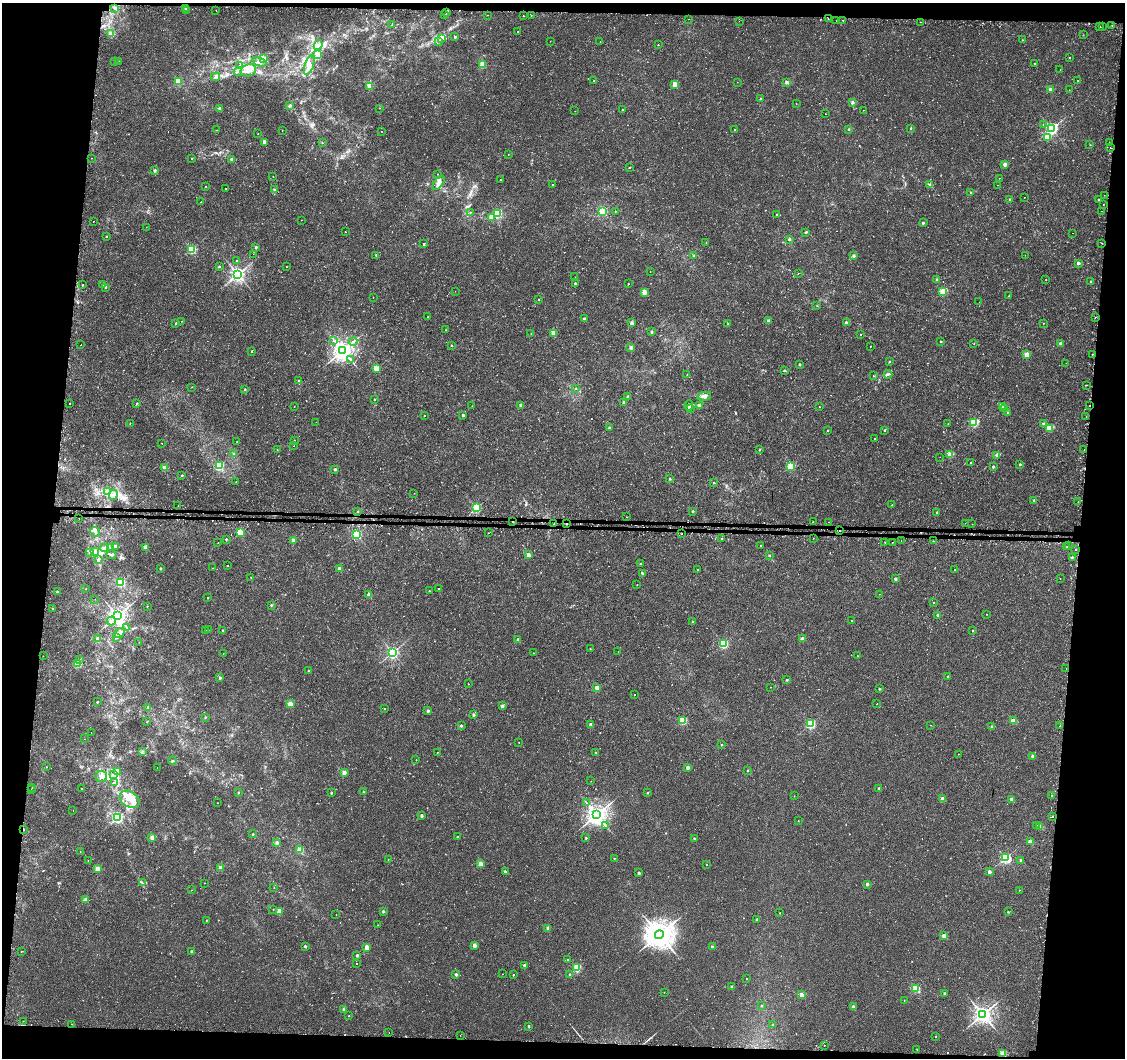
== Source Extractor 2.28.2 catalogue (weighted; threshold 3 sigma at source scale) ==
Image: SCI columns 24-4515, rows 256-4478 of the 4548 x 4787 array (HDU 1 of 3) = the unmasked area's bounding box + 8 px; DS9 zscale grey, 4 x 4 block average (1 PNG px = mean of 4 x 4 image px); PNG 1127 x 1060 px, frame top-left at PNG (2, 3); each listed source drawn as its Kron ellipse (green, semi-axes under 4 px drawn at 4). Shown black and unused: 12% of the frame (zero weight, under 2 of 3 exposures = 3% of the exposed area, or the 3 px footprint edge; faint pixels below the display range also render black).
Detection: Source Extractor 2.28.2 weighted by HDU 2 'WHT'. Background 0.00318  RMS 0.0028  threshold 0.0124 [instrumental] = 3 sigma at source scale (4.5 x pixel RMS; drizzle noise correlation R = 1.50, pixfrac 1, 0.0396/0.0396 arcsec/px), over >= 5 px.
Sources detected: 725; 7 too faint to see at this stretch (4 x 4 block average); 1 inside a brighter object's white glare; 33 cosmic-ray / hot-pixel residue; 2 long thin detections or spike segments (spike, bleed or trail) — neither listed nor drawn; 5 coinciding with a brighter row at this scale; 8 inside a brighter listed object's ellipse — not listed separately; of the other 669, all 500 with FLUX_AUTO >= 0.533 (the completeness limit of this list) listed and drawn (169 fainter detections not listed), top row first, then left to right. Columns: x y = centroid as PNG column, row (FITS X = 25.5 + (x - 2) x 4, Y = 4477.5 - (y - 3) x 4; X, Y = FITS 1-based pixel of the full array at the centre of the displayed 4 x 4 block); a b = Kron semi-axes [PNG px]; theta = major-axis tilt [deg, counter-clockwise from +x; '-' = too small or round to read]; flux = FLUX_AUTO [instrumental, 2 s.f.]
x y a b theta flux
115 8 2 2 - 10
186 8 2 2 - 13
216 10 2 2 - 1.1
186 11 2 2 - 2
446 13 2 2 - 2.1
445 15 2 2 - 2.6
487 15 2 2 - 0.75
523 16 2 2 - 6.2
531 16 2 2 - 0.88
689 19 2 2 - 13
828 19 2 2 - 3.2
836 20 2 2 - 2.9
843 20 2 2 - 2.8
739 21 2 2 - 0.74
920 22 2 2 - 0.55
392 24 4 2 - 1
1112 25 2 2 - 1.9
1100 27 2 2 - 0.63
1102 27 2 2 - 0.79
518 32 2 2 - 1
111 34 2 2 - 44
1083 35 2 2 - 1.2
455 37 2 2 - 6.2
441 39 4 2 - 2.8
1023 40 2 2 - 0.82
439 41 3 2 - 1.7
550 41 2 2 - 0.6
600 42 2 2 - 0.56
318 45 5 2 - 4.1
658 45 2 2 - 1.5
318 54 2 2 - 56
264 58 2 2 - 1.3
1069 58 2 2 - 1
114 61 2 2 - 3.9
119 61 2 2 - 1
260 62 7 3 -23 5.3
1035 63 2 2 - 2
240 65 3 2 - 2
309 65 10 4 71 9.9
483 65 2 2 - 70
248 70 8 6 18 11
1060 70 2 2 - 0.61
238 71 4 2 - 1.9
216 77 4 2 - 2.6
1078 80 2 2 - 0.57
178 81 2 2 - 69
594 81 2 2 - 1.3
737 82 2 2 - 0.57
787 82 2 2 - 16
675 84 2 2 - 34
370 86 2 2 - 64
1051 89 2 2 - 19
1069 90 2 2 - 0.66
760 99 2 2 - 4.7
852 102 2 2 - 12
796 104 2 2 - 0.72
289 106 4 3 - 2.2
220 108 2 2 - 15
380 108 2 2 - 0.67
622 109 2 2 - 2.4
863 110 2 2 - 0.57
575 111 2 2 - 1.2
825 114 2 2 - 0.94
1043 124 2 2 - 0.56
735 129 2 2 - 1.8
849 129 2 2 - 4.9
911 129 2 2 - 2.9
1052 129 3 2 - 330
216 130 2 2 - 5.2
282 131 2 2 - 0.75
381 132 2 2 - 0.73
258 134 2 2 - 0.57
1047 137 2 2 - 45
264 142 2 2 - 22
1109 142 2 2 - 0.89
322 143 2 2 - 1.6
1090 145 2 2 - 1.2
1110 148 2 2 - 0.84
508 154 2 2 - 0.75
92 158 2 2 - 2.3
192 158 2 2 - 0.87
231 159 2 2 - 6.4
1005 164 2 2 - 26
629 167 2 2 - 3
155 171 2 2 - 11
437 174 2 2 - 0.61
273 176 2 2 - 0.61
999 178 2 2 - 0.87
501 179 2 2 - 2.1
438 183 8 4 53 6.8
553 185 2 2 - 1.8
930 185 4 2 - 1.3
997 185 2 2 - 0.7
205 186 2 2 - 1.2
225 189 2 2 - 4.3
274 190 2 2 - 8.9
971 193 2 2 - 0.74
1104 195 2 2 - 0.57
1024 197 2 2 - 1.2
1010 199 2 2 - 3.9
1099 200 2 2 - 6.3
201 202 2 2 - 1.3
1103 204 2 2 - 0.71
603 211 2 2 - 170
615 211 2 2 - 1.4
1101 211 2 2 - 4.1
470 212 2 2 - 1.3
497 213 2 2 - 120
777 215 2 2 - 4
491 217 2 2 - 42
301 220 2 2 - 0.53
93 221 2 2 - 0.56
923 223 2 2 - 5.7
146 227 2 2 - 0.6
345 232 2 2 - 1.2
806 232 2 2 - 3.8
1073 233 2 2 - 1.8
107 236 2 2 - 2.1
789 239 2 2 - 11
706 242 2 2 - 0.6
1102 243 2 2 - 1.4
423 244 2 2 - 3.3
256 247 2 2 - 6.7
192 249 2 2 - 150
253 254 2 2 - 0.61
376 255 2 2 - 2.7
694 255 2 2 - 4.5
1025 255 2 2 - 0.58
853 256 2 2 - 12
237 260 2 2 - 0.59
1078 263 2 2 - 13
219 267 2 2 - 4.5
286 267 2 2 - 0.93
650 271 2 2 - 0.7
798 273 2 2 - 0.59
238 274 3 2 - 680
575 277 2 2 - 0.6
937 280 2 2 - 7.1
1046 280 2 2 - 0.85
1091 282 2 2 - 4.3
575 283 2 2 - 5.5
103 284 2 2 - 4.5
628 284 2 2 - 2.8
83 285 2 2 - 2.3
105 287 2 2 - 3.8
455 291 2 2 - 0.58
644 292 2 2 - 35
943 292 2 2 - 110
1009 296 2 2 - 0.9
373 297 2 2 - 0.61
539 300 2 2 - 2
979 302 2 2 - 0.81
817 306 2 2 - 0.74
428 317 2 2 - 1.6
1095 317 2 2 - 2
584 319 2 2 - 6.4
182 321 2 2 - 0.71
768 321 2 2 - 10
176 323 2 2 - 3.3
631 323 2 2 - 19
846 323 2 2 - 12
1043 323 2 2 - 1.1
728 324 2 2 - 3.5
446 330 2 2 - 1.2
651 332 2 2 - 6.2
531 333 2 2 - 0.75
553 333 2 2 - 29
861 334 2 2 - 0.77
334 341 3 2 - 2
941 341 2 2 - 3.3
353 342 4 2 - 2.7
1060 343 2 2 - 12
974 344 2 2 - 0.86
81 345 2 2 - 1.3
451 345 2 2 - 2.9
631 347 2 2 - 18
870 347 2 2 - 0.76
343 350 3 3 - 1400
252 351 2 2 - 2.7
1092 354 2 2 - 1.8
1026 355 2 2 - 51
350 359 2 2 - 1.2
889 362 2 2 - 3.2
1066 363 2 2 - 0.59
800 364 2 2 - 6.9
376 368 2 2 - 56
784 370 2 2 - 5
888 374 4 3 - 3.2
687 375 2 2 - 1.4
873 376 2 2 - 1.5
299 380 2 2 - 0.9
1086 385 2 2 - 3.9
192 387 2 2 - 0.7
576 389 2 2 - 1.1
245 390 2 2 - 3.2
704 396 7 4 12 6.5
628 397 2 2 - 12
374 399 2 2 - 2.3
624 402 2 2 - 8.3
69 404 2 2 - 15
137 404 2 2 - 3.8
521 405 2 2 - 17
689 405 5 2 - 2.8
294 406 2 2 - 0.68
472 406 2 2 - 0.91
699 406 3 2 - 1.6
1002 406 2 2 - 0.72
1089 406 2 2 - 2.3
819 407 2 2 - 0.65
1004 408 2 2 - 30
691 409 3 2 - 1.4
1008 413 2 2 - 1.7
424 415 2 2 - 0.91
463 415 2 2 - 7.4
1086 417 2 2 - 0.65
316 422 2 2 - 3.4
974 422 2 2 - 120
130 423 2 2 - 1.2
948 424 2 2 - 0.64
1044 424 2 2 - 9
609 428 2 2 - 6.4
1049 428 2 2 - 65
885 430 2 2 - 2.9
828 431 2 2 - 0.98
875 438 2 2 - 0.97
294 440 2 2 - 0.85
237 442 2 2 - 0.63
162 443 2 2 - 2.1
294 446 2 2 - 0.56
277 449 2 2 - 0.88
760 449 2 2 - 4
1084 450 2 2 - 0.75
234 454 2 2 - 2.7
950 454 2 2 - 46
997 455 2 2 - 18
940 457 2 2 - 0.58
970 463 2 2 - 7.2
1020 464 2 2 - 4.9
219 465 2 2 - 140
790 466 2 2 - 110
993 467 2 2 - 7.4
165 468 2 2 - 28
335 469 2 2 - 8.6
182 475 2 2 - 2.9
670 479 2 2 - 6.2
236 482 2 2 - 0.77
714 483 2 2 - 2
107 492 4 2 - 3.3
414 493 2 2 - 0.62
113 495 5 2 - 3.6
1034 500 2 2 - 5
1078 502 2 2 - 0.71
892 505 2 2 - 1.5
178 506 2 2 - 1
476 508 2 2 - 200
358 511 2 2 - 2
693 511 2 2 - 5.9
937 512 2 2 - 3.2
626 517 2 2 - 2.6
79 519 2 2 - 1.5
513 522 2 2 - 1.4
813 522 2 2 - 1.9
829 522 2 2 - 0.92
566 523 2 2 - 3.4
966 523 2 2 - 1.1
554 524 2 2 - 1.8
972 524 2 2 - 1.5
840 530 2 2 - 2.6
95 532 5 2 - 2.8
240 532 2 2 - 89
488 533 2 2 - 1
357 534 2 2 - 160
682 534 2 2 - 4.5
721 538 2 2 - 2.3
813 538 2 2 - 0.61
226 539 2 2 - 3.1
293 540 2 2 - 20
901 540 2 2 - 1.3
933 541 2 2 - 2.4
892 542 2 2 - 6.6
218 543 2 2 - 0.56
885 543 2 2 - 1.3
1069 545 2 2 - 0.64
115 546 4 3 - 1.9
760 546 2 2 - 2.8
111 547 4 2 - 2.3
146 547 2 2 - 25
1067 547 2 2 - 1.6
105 548 4 3 - 4.8
1075 549 2 2 - 0.77
90 552 2 2 - 0.72
95 552 2 2 - 1.9
111 555 5 3 - 2.8
528 555 2 2 - 23
769 555 2 2 - 3.3
1072 557 2 2 - 4.2
98 560 4 2 - 2.3
640 563 2 2 - 3.7
228 566 2 2 - 1.6
213 568 2 2 - 0.59
160 569 2 2 - 6
339 569 2 2 - 23
698 569 2 2 - 1.6
955 570 2 2 - 0.7
642 573 2 2 - 7.6
251 577 2 2 - 0.62
1060 578 2 2 - 0.76
895 579 2 2 - 11
121 582 2 2 - 150
637 585 2 2 - 0.85
86 589 2 2 - 1.2
438 589 2 2 - 4.7
429 591 2 2 - 2.8
57 592 2 2 - 6.9
880 594 2 2 - 0.61
369 595 2 2 - 18
208 598 2 2 - 1.2
95 599 2 2 - 0.54
934 602 2 2 - 2.3
271 605 2 2 - 3.6
147 606 2 2 - 1.6
52 608 2 2 - 3.5
986 614 2 2 - 0.67
938 615 2 2 - 12
117 616 3 3 - 1100
851 620 2 2 - 0.71
111 621 4 3 - 3
692 621 2 2 - 2.3
127 627 2 2 - 0.59
208 630 2 2 - 0.79
223 630 2 2 - 2.3
972 630 2 2 - 2.5
206 631 2 2 - 0.54
119 633 5 3 - 4.3
117 637 3 2 - 1.7
97 638 2 2 - 5.2
518 639 2 2 - 9.6
802 639 2 2 - 24
139 642 2 2 - 0.6
723 644 2 2 - 180
590 649 2 2 - 1.6
618 651 2 2 - 0.74
393 652 2 2 - 380
223 653 2 2 - 0.56
533 653 2 2 - 0.75
43 656 2 2 - 1.6
857 656 2 2 - 0.73
80 659 2 2 - 0.61
78 664 2 2 - 72
1066 668 2 2 - 1.1
309 671 2 2 - 3.3
948 676 2 2 - 4.7
220 678 2 2 - 8.3
787 680 2 2 - 3.5
468 684 2 2 - 1
771 687 2 2 - 1.2
597 688 2 2 - 40
879 689 2 2 - 3.7
635 695 2 2 - 1.7
97 702 2 2 - 3.4
290 703 2 2 - 44
877 704 2 2 - 0.75
502 706 2 2 - 12
148 707 2 2 - 5.9
384 709 2 2 - 1.8
428 711 2 2 - 8.6
474 715 2 2 - 10
205 717 2 2 - 2.9
683 721 2 2 - 120
1013 721 2 2 - 43
147 722 2 2 - 1.3
810 724 2 2 - 170
591 725 2 2 - 18
930 725 2 2 - 1.3
461 726 2 2 - 6.9
992 726 2 2 - 7.8
1060 726 2 2 - 1.4
91 733 2 2 - 1.2
85 739 2 2 - 0.9
519 742 2 2 - 1.2
721 745 2 2 - 3.4
142 752 3 2 - 1.1
437 752 2 2 - 0.73
595 753 2 2 - 2.2
958 754 2 2 - 0.78
1033 756 2 2 - 10
416 760 2 2 - 1.2
172 761 4 2 - 1.3
47 767 2 2 - 0.71
157 767 2 2 - 0.79
688 767 2 2 - 18
748 770 2 2 - 2.6
117 772 4 3 - 3.4
344 772 2 2 - 21
113 775 2 2 - 1.3
101 777 6 5 - 6.7
591 781 2 2 - 0.58
114 783 2 2 - 0.93
32 787 2 2 - 7.1
81 788 2 2 - 1.8
879 789 2 2 - 4.2
31 790 2 2 - 2.7
363 792 2 2 - 4.7
239 793 2 2 - 2
331 793 2 2 - 4
647 793 2 2 - 2.6
1051 795 2 2 - 0.87
794 796 2 2 - 1.1
130 799 11 7 -33 21
942 799 2 2 - 25
1011 799 2 2 - 19
586 802 2 2 - 0.71
218 803 2 2 - 0.86
73 810 2 2 - 2.2
597 815 3 3 - 1400
421 816 2 2 - 11
118 817 2 2 - 280
1052 817 2 2 - 2.3
798 821 2 2 - 0.96
605 825 3 2 - 1.1
1036 825 2 2 - 0.75
1040 826 2 2 - 28
23 829 2 2 - 6.1
253 834 2 2 - 2.9
152 837 2 2 - 18
457 837 2 2 - 3.4
586 838 2 2 - 3.8
694 838 2 2 - 3.1
1030 842 2 2 - 31
277 843 2 2 - 13
300 849 2 2 - 62
80 852 2 2 - 2.3
614 858 2 2 - 2.2
1005 858 2 2 - 250
388 859 2 2 - 0.96
1021 860 2 2 - 6.9
88 861 2 2 - 0.58
480 864 2 2 - 39
706 864 2 2 - 1.5
97 868 2 2 - 31
220 868 2 2 - 29
505 871 2 2 - 8.7
989 872 2 2 - 14
639 873 2 2 - 8.6
142 883 4 2 - 1.8
205 883 2 2 - 0.7
867 884 2 2 - 8.8
274 888 2 2 - 0.56
191 890 2 2 - 1.1
1019 890 2 2 - 0.67
85 900 2 2 - 22
273 909 2 2 - 0.66
279 911 2 2 - 48
383 911 2 2 - 6.1
1008 912 2 2 - 2.6
780 913 2 2 - 1.1
336 914 2 2 - 1.5
757 919 2 2 - 3.1
206 920 2 2 - 1.7
378 925 2 2 - 0.82
548 928 2 2 - 15
659 935 4 4 - 2800
944 936 2 2 - 26
474 945 2 2 - 27
305 946 2 2 - 8
712 946 2 2 - 4.9
367 947 2 2 - 33
21 951 2 2 - 1.4
192 952 2 2 - 13
357 956 2 2 - 8.8
567 959 2 2 - 1.3
357 963 2 2 - 0.83
524 965 2 2 - 6.7
577 968 2 2 - 94
502 974 2 2 - 0.75
456 975 2 2 - 8.3
513 975 2 2 - 3
570 975 2 2 - 4.3
747 979 2 2 - 1
732 987 2 2 - 6.4
916 988 2 2 - 89
664 992 2 2 - 0.63
944 993 2 2 - 4.5
801 995 2 2 - 29
904 1001 2 2 - 0.71
761 1006 2 2 - 1.9
853 1007 2 2 - 9.5
343 1009 2 2 - 4.9
983 1014 3 3 - 1000
349 1016 2 2 - 1.2
23 1021 2 2 - 0.59
72 1024 2 2 - 1
773 1025 2 2 - 1.8
529 1026 2 2 - 5.5
389 1032 2 2 - 1.2
460 1035 2 2 - 2
936 1037 2 2 - 0.98
824 1046 2 2 - 2.6
917 1049 2 2 - 4.6
1002 1054 2 2 - 86
Overlapping masked pixels (flux is a lower limit): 13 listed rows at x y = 828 19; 1086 385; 1089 406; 79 519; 513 522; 566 523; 966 523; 554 524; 972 524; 840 530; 682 534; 23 829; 1002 1054
Diffuse or blended objects may show on this block-average render without a row.